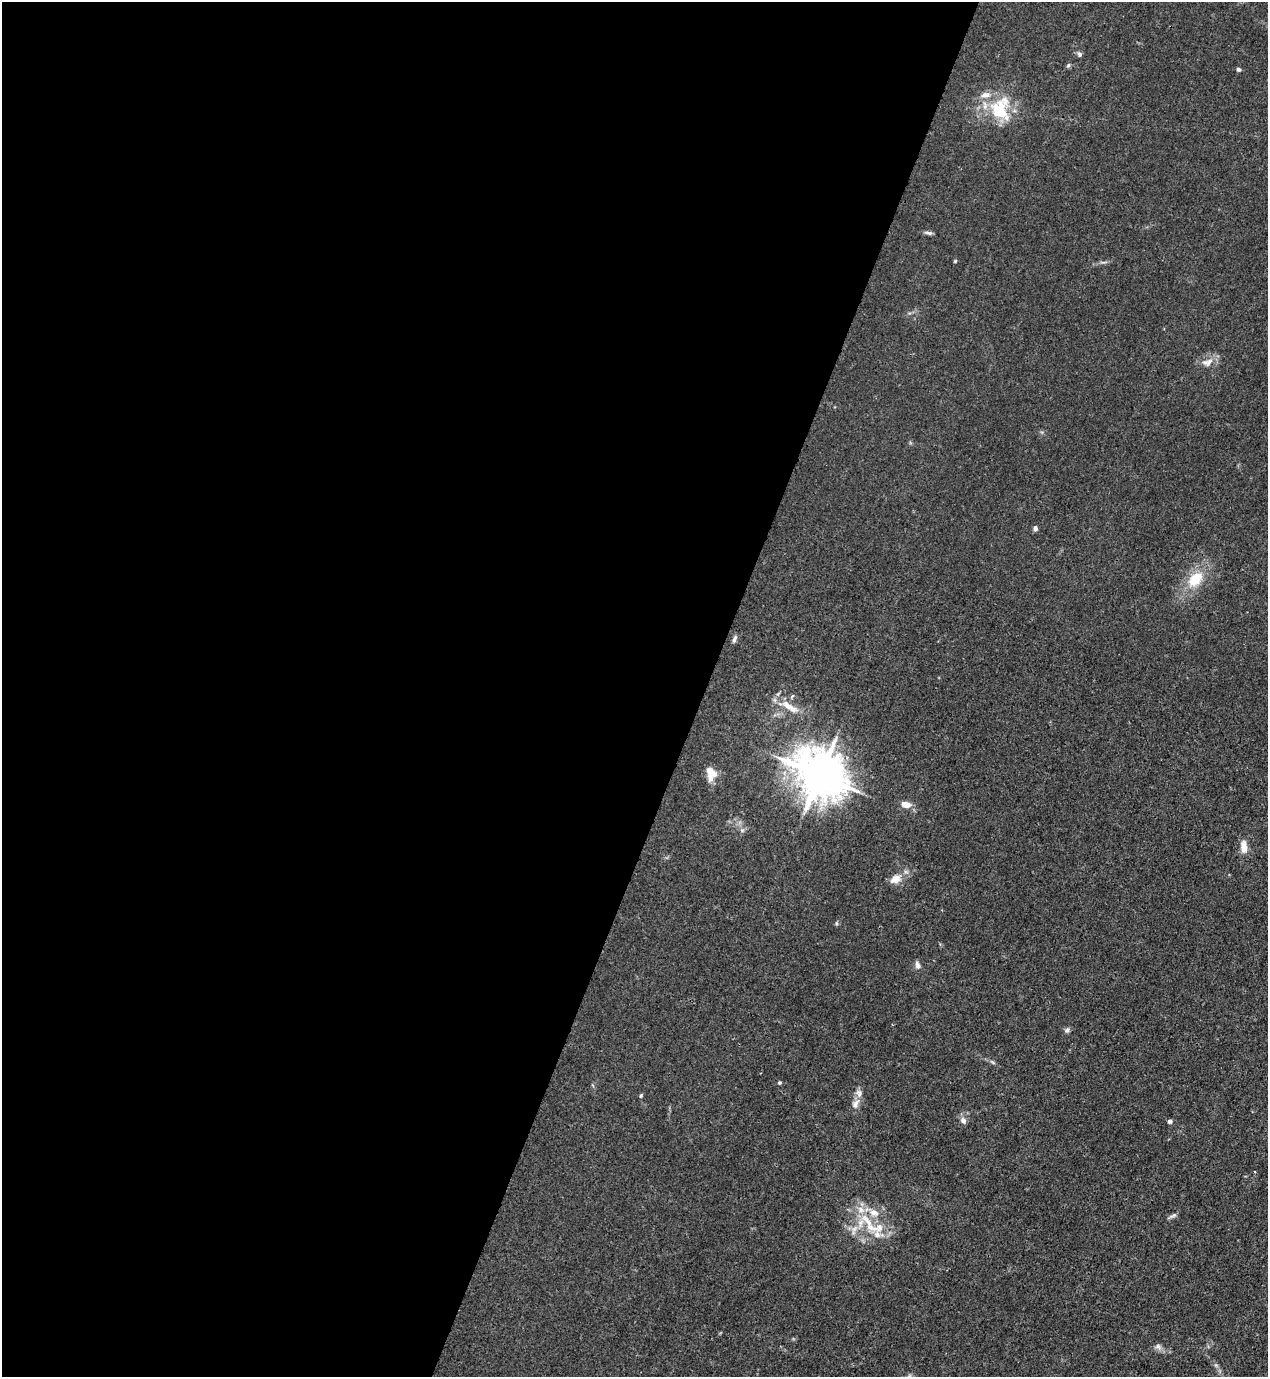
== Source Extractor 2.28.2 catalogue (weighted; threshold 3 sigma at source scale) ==
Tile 5 of 4 x 4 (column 1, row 2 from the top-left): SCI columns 223-1488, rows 2792-4166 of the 5645 x 5583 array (HDU 1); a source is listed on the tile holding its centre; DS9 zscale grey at full resolution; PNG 1270 x 1379 px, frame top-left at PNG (2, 2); no overlay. Shown black and unused: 56% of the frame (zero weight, under 3 of 4 exposures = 7% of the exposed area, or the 3 px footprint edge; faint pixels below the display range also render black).
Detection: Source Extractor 2.28.2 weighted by HDU 2 'WHT'; one run over the whole footprint, this tile lists its part. Background 0.0182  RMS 0.0026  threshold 0.0115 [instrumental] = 3 sigma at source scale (4.5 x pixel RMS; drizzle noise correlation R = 1.50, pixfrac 1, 0.05/0.05 arcsec/px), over >= 5 px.
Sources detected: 38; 8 inside a brighter listed object's ellipse — not listed separately; the other 30 listed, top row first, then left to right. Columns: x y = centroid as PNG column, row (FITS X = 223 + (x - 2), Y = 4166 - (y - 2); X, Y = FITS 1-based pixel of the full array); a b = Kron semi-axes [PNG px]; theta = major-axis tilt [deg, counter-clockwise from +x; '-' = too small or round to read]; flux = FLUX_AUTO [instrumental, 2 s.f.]
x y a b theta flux
1079 54 7 5 -65 0.63
1068 65 7 5 67 0.43
1238 69 5 4 - 0.62
1001 112 36 29 -73 13
928 233 12 4 -7 0.69
955 261 6 3 45 0.28
1207 362 18 11 15 2.5
1035 528 5 5 - 0.88
1195 579 22 14 46 7.5
734 639 10 5 70 0.77
790 707 28 9 -33 4.1
710 772 17 12 -38 2.9
820 775 15 12 -38 1100
906 805 12 8 -13 2.2
1244 847 15 8 -88 2.6
895 879 14 10 29 2.9
917 965 10 6 -74 0.97
1067 1030 7 6 - 0.67
993 1062 10 3 -40 0.47
779 1083 5 4 - 0.31
641 1096 6 4 70 0.35
855 1104 13 8 60 1.6
963 1121 9 7 -61 1.1
1170 1121 5 5 - 0.68
1255 1172 3 3 - 0.29
874 1213 16 10 -15 3.4
1173 1216 12 4 26 0.69
867 1220 29 9 -48 6.1
854 1230 16 7 71 1.9
1158 1346 10 7 -32 0.99